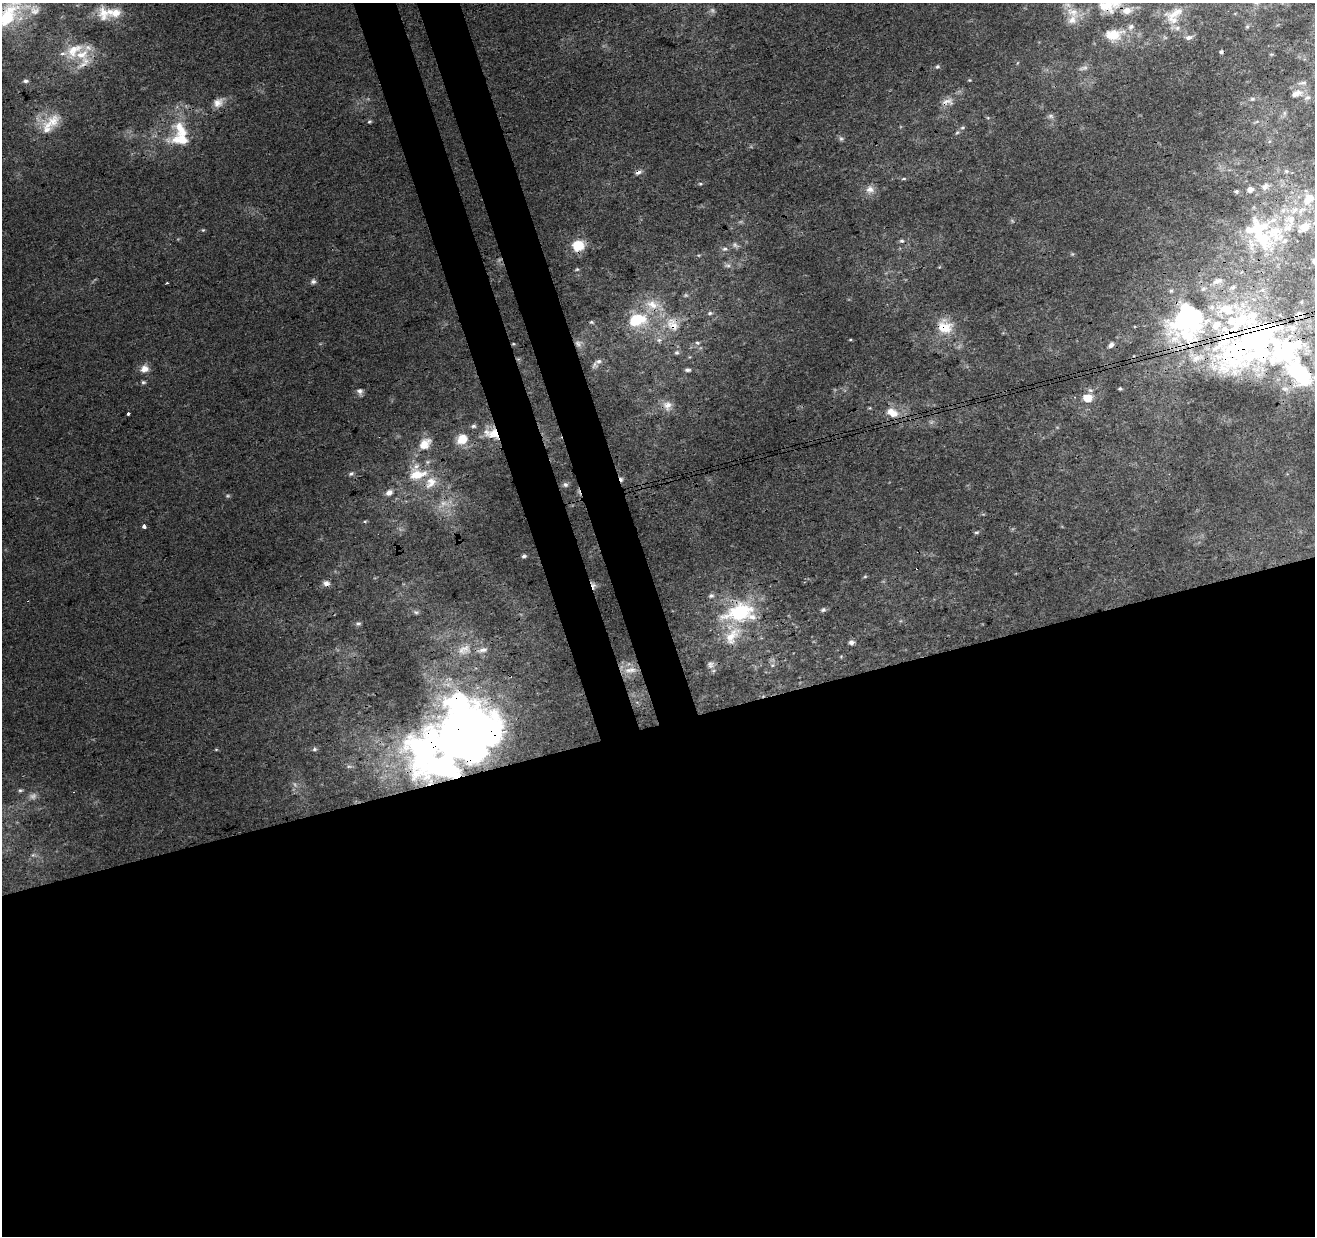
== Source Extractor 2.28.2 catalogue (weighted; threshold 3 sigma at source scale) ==
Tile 15 of 4 x 4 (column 3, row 4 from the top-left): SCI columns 2683-3995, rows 127-1360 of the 5363 x 5139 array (HDU 1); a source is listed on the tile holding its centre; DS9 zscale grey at full resolution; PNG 1317 x 1238 px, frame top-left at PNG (2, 3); no overlay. Shown black and unused: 45% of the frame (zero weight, under 3 of 4 exposures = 5% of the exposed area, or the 3 px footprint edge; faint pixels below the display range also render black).
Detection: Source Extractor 2.28.2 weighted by HDU 2 'WHT'; one run over the whole footprint, this tile lists its part. Background 0.00135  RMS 0.0036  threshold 0.0163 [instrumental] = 3 sigma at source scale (4.5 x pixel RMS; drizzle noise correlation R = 1.50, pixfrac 1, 0.0396/0.0396 arcsec/px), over >= 5 px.
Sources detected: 153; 8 too faint to see at this stretch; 3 inside a brighter object's white glare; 1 cosmic-ray / hot-pixel residue — not listed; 34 inside a brighter listed object's ellipse — not listed separately; the other 107 listed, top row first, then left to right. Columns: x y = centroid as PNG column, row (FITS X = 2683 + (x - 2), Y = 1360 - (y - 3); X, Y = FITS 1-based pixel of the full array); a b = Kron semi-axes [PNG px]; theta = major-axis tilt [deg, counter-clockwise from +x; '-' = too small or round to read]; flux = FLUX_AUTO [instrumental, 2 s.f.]
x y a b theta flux
1106 6 30 20 -27 15
114 12 26 14 -2 7.3
1072 12 22 13 -32 6.3
1176 13 32 12 21 6.4
7 16 56 26 32 35
1247 26 6 5 - 0.61
1177 28 7 6 - 1.2
1113 35 26 16 9 9.1
1189 37 10 6 10 1.4
74 51 30 18 43 11
1221 52 4 3 - 0.61
1271 54 6 3 -17 0.41
937 67 6 5 - 0.68
1084 68 14 6 17 1.4
969 80 4 4 - 0.39
25 81 6 5 - 1
1303 83 12 5 2 1.2
1296 94 14 7 22 2.6
1308 97 8 7 - 1.3
1252 99 7 5 14 0.75
218 102 16 11 36 3.6
948 102 18 10 9 3.2
1050 116 8 6 -15 1
988 118 6 3 -19 0.44
51 122 33 19 31 11
369 122 6 4 18 0.53
962 127 7 5 39 0.82
181 139 35 16 -3 12
841 139 8 6 -74 0.88
1286 171 7 6 - 1
638 172 8 5 16 1.4
904 179 7 3 8 0.55
700 184 7 3 0 0.52
1265 186 12 9 52 2.1
870 189 12 11 - 2.9
1250 189 7 6 - 2
1236 191 6 5 - 0.7
1309 199 22 17 54 9.7
203 230 5 5 - 0.45
902 241 6 6 - 0.82
578 245 11 10 - 10
735 245 11 7 -32 1.4
725 249 9 6 13 1.3
1072 254 6 4 43 0.45
727 265 11 6 4 1.4
577 269 6 4 17 0.49
313 281 7 7 - 1
167 283 3 3 - 0.37
1301 302 4 4 - 0.42
653 305 22 13 -16 7.6
710 313 7 5 10 0.84
637 320 25 17 13 16
591 322 5 4 - 0.53
673 324 23 17 -60 8.9
944 327 21 18 -27 9.2
1235 328 152 50 67 100
659 340 7 7 - 1.3
850 340 5 3 - 0.34
697 343 7 5 -4 0.82
513 344 5 3 - 0.39
1111 345 8 6 42 1.3
1286 351 55 33 29 39
677 353 6 6 - 0.8
599 361 12 8 45 1.8
144 369 10 9 - 3.2
687 370 7 5 -9 0.92
143 382 6 5 - 0.66
1120 389 4 4 - 0.58
360 391 9 7 -67 1.4
1087 398 10 9 - 5.2
667 405 14 13 - 3.5
870 408 5 4 - 0.4
892 412 19 11 -24 5.7
128 413 4 3 - 1.4
491 433 23 15 -22 7.9
462 439 15 13 44 6.2
425 444 19 13 45 5.4
351 474 7 5 25 0.85
417 474 26 14 8 10
565 485 8 7 - 1
389 493 9 7 29 2.1
228 496 6 5 - 0.57
365 521 5 3 - 0.41
144 526 4 3 - 3
977 532 6 4 25 0.6
524 556 5 4 - 0.86
865 577 6 4 1 0.43
326 583 8 7 - 1.8
593 585 10 6 -68 1.2
711 596 7 6 - 0.98
823 610 7 5 12 0.89
416 612 8 5 -11 0.94
739 612 37 21 17 30
358 624 6 5 - 0.87
732 636 33 15 53 10
851 642 6 5 - 1.3
464 650 22 15 20 6.8
711 665 11 10 - 1.8
772 665 6 5 - 0.82
630 670 19 9 8 3.3
476 729 70 38 -56 180
216 749 5 3 - 0.39
315 749 7 5 15 0.79
425 753 66 44 -44 110
349 766 8 4 7 0.76
20 790 5 5 - 0.62
33 855 6 5 - 0.73
Overlapping masked pixels (flux is a lower limit): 16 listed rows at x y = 1106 6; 7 16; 948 102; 638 172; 673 324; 944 327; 1235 328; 513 344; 1286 351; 491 433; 565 485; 326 583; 593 585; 739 612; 476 729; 425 753
Isophote crosses this tile's border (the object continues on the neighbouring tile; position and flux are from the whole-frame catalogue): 2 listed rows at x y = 1106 6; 7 16